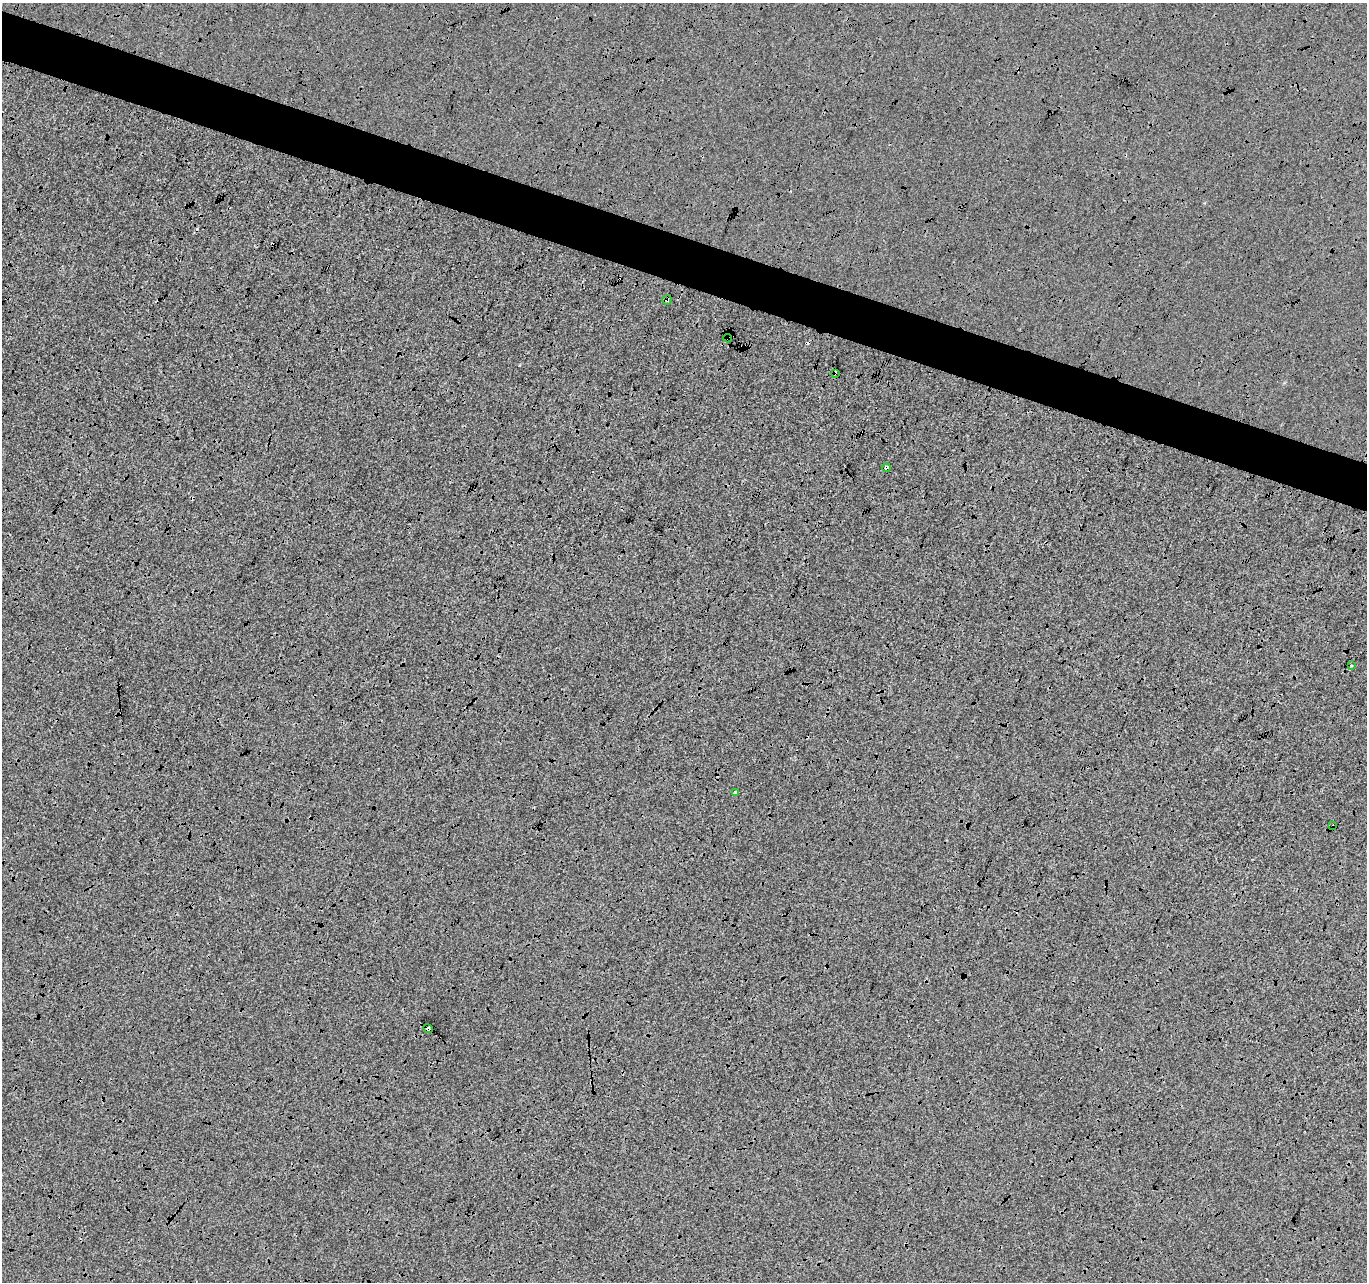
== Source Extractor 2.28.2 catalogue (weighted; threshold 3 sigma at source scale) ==
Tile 11 of 4 x 4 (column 3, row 3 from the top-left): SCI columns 2739-4103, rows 1558-2837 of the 5468 x 5612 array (HDU 1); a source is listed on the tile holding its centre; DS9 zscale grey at full resolution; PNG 1369 x 1284 px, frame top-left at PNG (2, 3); each listed source drawn as its Kron ellipse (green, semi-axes under 4 px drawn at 4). Shown black and unused: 5% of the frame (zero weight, under 3 of 4 exposures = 2% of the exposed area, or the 3 px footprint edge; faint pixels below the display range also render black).
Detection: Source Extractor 2.28.2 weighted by HDU 2 'WHT'; one run over the whole footprint, this tile lists its part. Background -0.00824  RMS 0.0063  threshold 0.0283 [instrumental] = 3 sigma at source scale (4.5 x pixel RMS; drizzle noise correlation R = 1.50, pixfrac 1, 0.0396/0.0396 arcsec/px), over >= 5 px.
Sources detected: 11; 3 cosmic-ray / hot-pixel residue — neither listed nor drawn; the other 8 listed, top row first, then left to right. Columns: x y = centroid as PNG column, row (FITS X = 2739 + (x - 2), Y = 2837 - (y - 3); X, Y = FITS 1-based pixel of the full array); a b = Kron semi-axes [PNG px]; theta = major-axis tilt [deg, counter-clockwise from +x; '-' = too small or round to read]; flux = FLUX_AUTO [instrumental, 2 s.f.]
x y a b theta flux
667 300 4 4 - 0.94
727 338 4 3 - 0.71
835 373 4 3 - 1.7
886 468 4 3 - 4.6
1351 665 3 2 - 0.68
736 792 4 3 - 2.4
1333 826 4 2 - 1.3
428 1029 5 3 - 4.7
Overlapping masked pixels (flux is a lower limit): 6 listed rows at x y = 667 300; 727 338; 835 373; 886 468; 1333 826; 428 1029